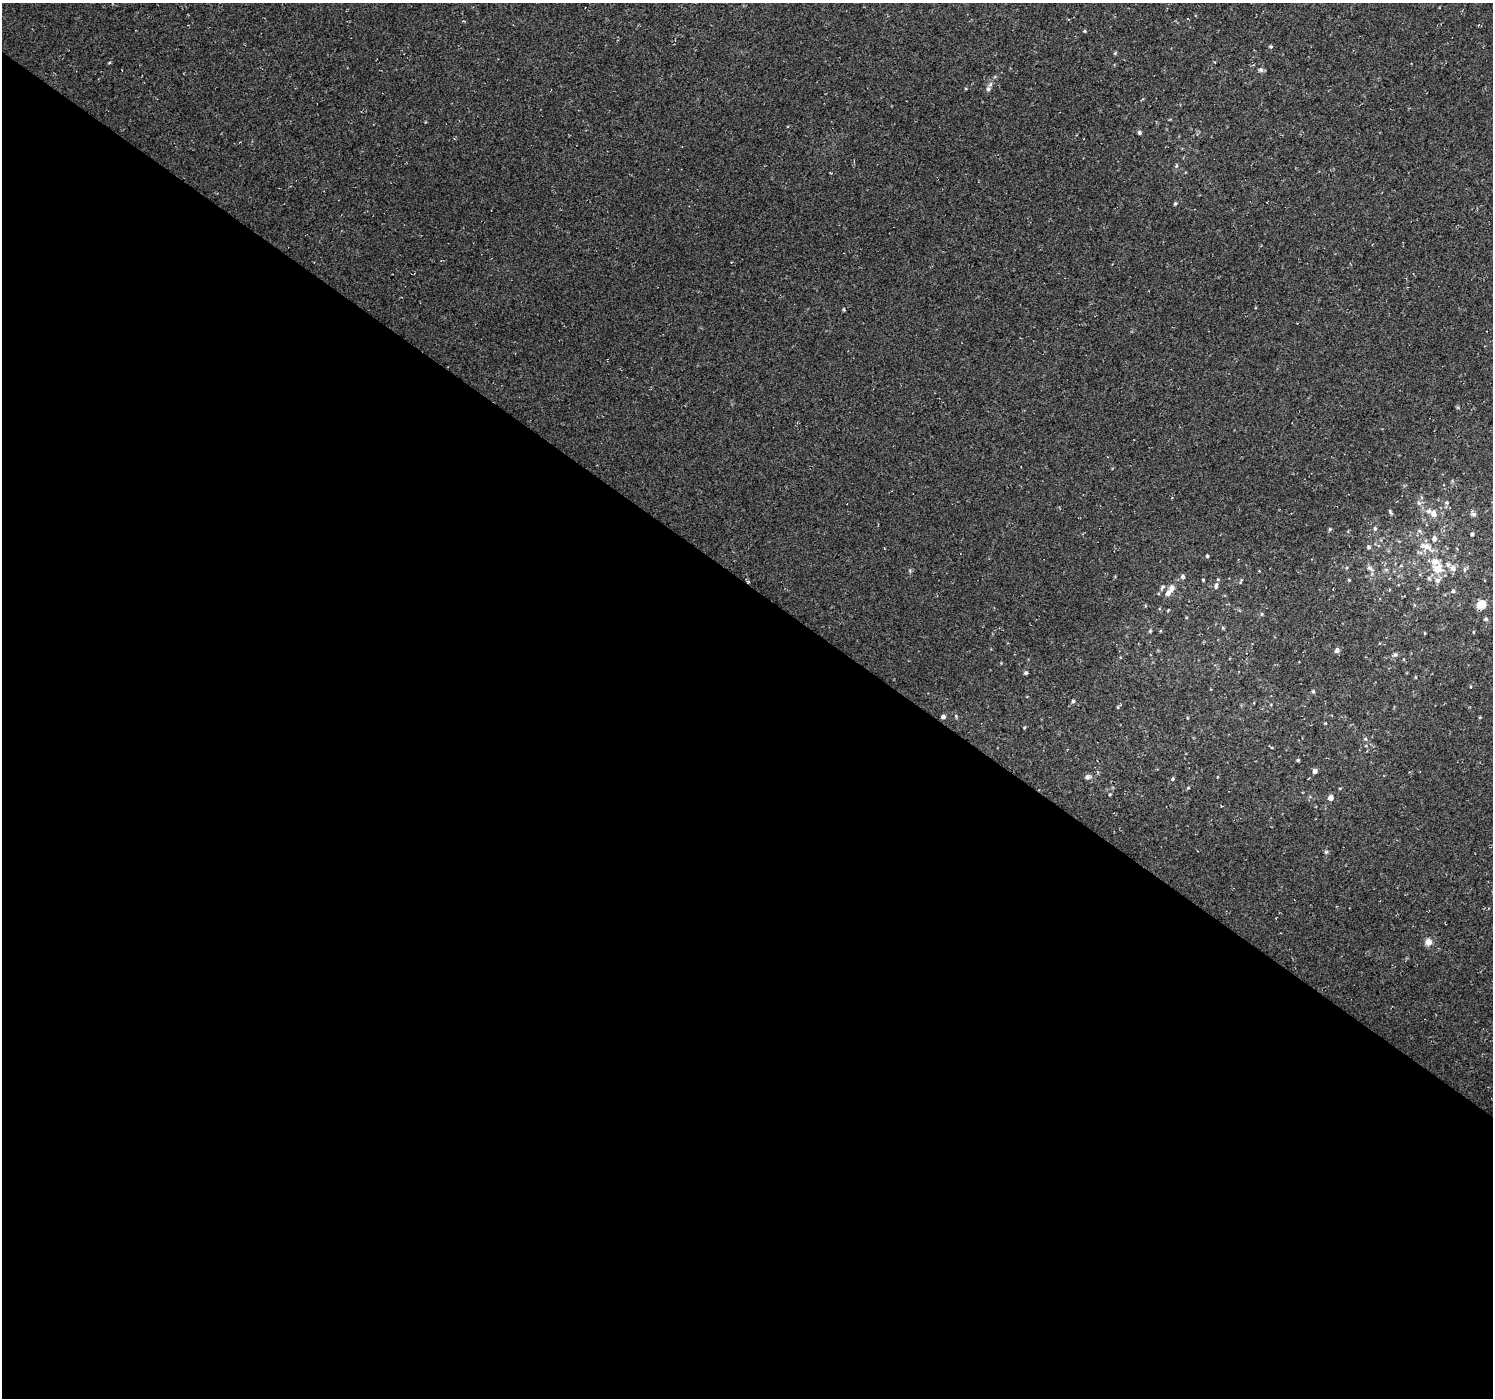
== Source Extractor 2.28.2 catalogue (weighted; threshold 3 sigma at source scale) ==
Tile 14 of 4 x 4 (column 2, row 4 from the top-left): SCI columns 1495-2985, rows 180-1575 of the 5971 x 6010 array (HDU 1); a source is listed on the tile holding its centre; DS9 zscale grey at full resolution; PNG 1495 x 1400 px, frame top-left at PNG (2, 3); no overlay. Shown black and unused: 58% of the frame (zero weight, under 2 of 3 exposures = <1% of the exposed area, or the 3 px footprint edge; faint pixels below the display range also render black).
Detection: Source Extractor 2.28.2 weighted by HDU 2 'WHT'; one run over the whole footprint, this tile lists its part. Background 0.021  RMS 0.0065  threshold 0.0291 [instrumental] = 3 sigma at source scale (4.5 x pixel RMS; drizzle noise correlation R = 1.50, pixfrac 1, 0.0396/0.0396 arcsec/px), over >= 5 px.
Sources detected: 54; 5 inside a brighter listed object's ellipse — not listed separately; the other 49 listed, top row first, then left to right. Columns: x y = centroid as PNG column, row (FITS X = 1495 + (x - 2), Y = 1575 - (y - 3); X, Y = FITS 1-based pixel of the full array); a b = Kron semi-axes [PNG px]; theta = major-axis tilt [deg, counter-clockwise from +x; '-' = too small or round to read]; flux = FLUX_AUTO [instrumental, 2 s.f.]
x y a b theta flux
1085 31 4 4 - 0.66
1271 47 5 4 - 0.82
1261 70 7 5 -15 1.4
988 89 7 6 - 1.6
1139 132 5 4 - 1.2
1176 166 5 5 - 0.83
1175 204 4 4 - 0.77
844 310 4 3 - 0.66
1419 503 6 4 -42 1.2
1390 512 8 3 -64 0.83
1434 514 7 6 - 3.8
1474 514 7 6 - 1.5
1330 529 4 4 - 0.77
1375 529 5 4 - 0.91
1472 534 4 4 - 0.98
1434 539 7 6 - 2.5
1426 546 21 9 -20 6.5
1369 547 5 4 - 1.1
1207 556 4 3 - 0.84
1370 568 12 5 -35 2
1453 568 9 7 -48 2.6
1438 569 10 9 - 9.1
1464 569 6 4 -72 0.9
1183 577 6 5 - 1.6
1203 580 3 2 - 0.59
1437 580 7 6 - 2.4
1216 586 7 5 86 1.3
1162 587 7 5 55 1.2
1171 588 11 6 84 2.8
1453 591 4 4 - 1.1
1479 605 8 6 -38 5.4
1261 614 5 3 - 0.63
1486 619 6 5 - 1.1
1150 631 4 4 - 0.69
1473 632 5 3 - 0.5
1337 650 5 5 - 2.2
1395 654 6 6 - 1.3
1026 673 5 4 - 0.92
1313 691 4 4 - 0.75
1073 701 4 4 - 0.87
943 717 4 4 - 1.7
1365 739 5 5 - 0.83
1298 760 4 4 - 0.69
1315 771 4 4 - 2.3
1087 777 6 5 - 2
1173 779 5 4 - 0.84
1330 798 5 5 - 3.4
1326 852 5 4 - 0.82
1428 942 9 8 - 3.4